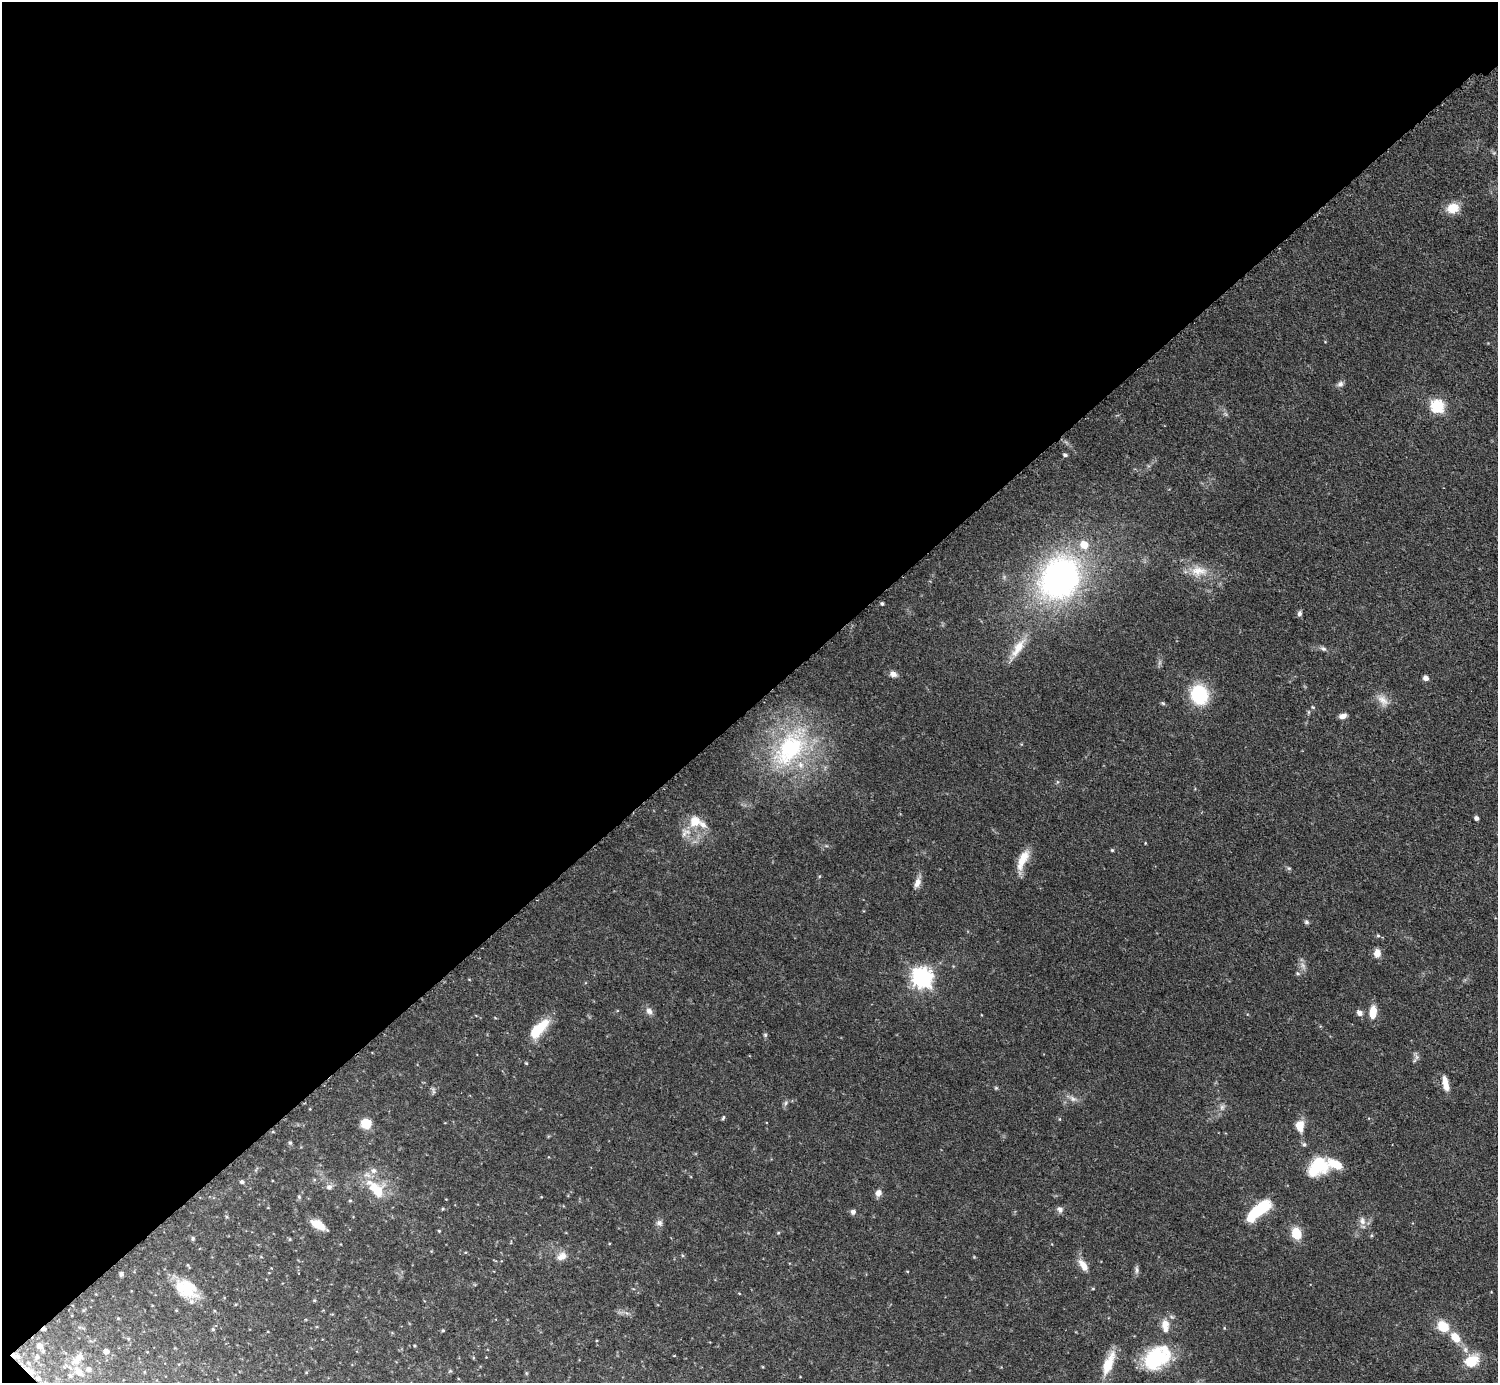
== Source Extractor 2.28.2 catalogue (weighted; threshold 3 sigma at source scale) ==
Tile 5 of 4 x 4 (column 1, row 2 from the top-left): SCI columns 45-1540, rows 3103-4483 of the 6034 x 6030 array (HDU 1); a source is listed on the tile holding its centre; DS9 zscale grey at full resolution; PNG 1500 x 1385 px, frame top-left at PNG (2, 2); no overlay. Shown black and unused: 51% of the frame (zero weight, under 3 of 5 exposures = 3% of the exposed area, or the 3 px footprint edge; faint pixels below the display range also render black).
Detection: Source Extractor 2.28.2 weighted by HDU 2 'WHT'; one run over the whole footprint, this tile lists its part. Background 0.0615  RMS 0.0038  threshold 0.017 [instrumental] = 3 sigma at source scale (4.5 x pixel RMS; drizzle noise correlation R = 1.50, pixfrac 1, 0.05/0.05 arcsec/px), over >= 5 px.
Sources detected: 109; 2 inside a brighter object's white glare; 2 cosmic-ray / hot-pixel residue — not listed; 8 inside a brighter listed object's ellipse — not listed separately; the other 97 listed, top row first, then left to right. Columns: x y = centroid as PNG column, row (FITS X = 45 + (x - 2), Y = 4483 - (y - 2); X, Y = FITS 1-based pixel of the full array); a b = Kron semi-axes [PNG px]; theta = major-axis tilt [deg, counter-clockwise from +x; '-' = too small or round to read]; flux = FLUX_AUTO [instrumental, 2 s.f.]
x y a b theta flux
1453 208 15 12 11 5.5
1340 384 8 8 - 1.3
1437 406 6 6 - 53
1065 455 5 4 - 0.78
1084 545 7 6 - 6.3
1199 571 25 13 -2 6.7
1060 578 37 31 52 120
882 603 4 3 - 0.61
1299 613 7 6 - 0.94
1018 648 29 11 59 6.4
1323 649 9 6 -35 0.97
893 674 9 6 -20 1.9
1426 678 7 6 - 1.4
1199 695 21 18 -74 19
1383 700 18 9 -45 3.4
1343 716 9 5 18 1.7
790 749 53 34 52 44
1476 818 4 4 - 1.2
695 821 14 13 - 6.3
684 834 13 6 74 1.9
1112 850 4 4 - 0.44
1023 859 30 10 65 6.4
1289 868 6 4 17 0.46
917 883 15 8 69 2.5
1306 922 7 5 -16 0.73
1378 935 5 4 - 0.5
1377 953 11 7 82 2.7
1303 965 9 5 -70 1.5
1297 973 6 4 -32 0.48
922 978 8 7 - 200
649 1011 10 8 -46 1.7
1373 1012 13 7 86 5.5
1359 1013 8 6 -35 1.6
539 1029 27 10 46 11
765 1035 6 5 - 0.54
526 1063 4 3 - 0.34
1445 1083 16 6 -79 4.1
996 1088 5 5 - 0.47
433 1091 9 4 -77 0.68
1072 1098 10 7 -45 1.6
786 1103 7 4 88 0.75
1222 1107 8 6 89 1.2
723 1118 6 3 63 0.5
366 1124 8 7 - 9.6
1300 1126 11 8 -84 5.4
290 1143 5 4 - 0.58
1304 1144 6 5 - 0.71
1318 1166 21 16 43 18
373 1171 7 7 - 1.4
242 1182 5 5 - 0.88
329 1187 8 7 - 1.4
376 1190 27 12 -47 12
878 1193 9 7 62 1.9
299 1197 5 5 - 0.52
350 1201 5 3 - 0.35
442 1209 4 3 - 0.35
1060 1209 8 8 - 1.3
1259 1210 25 9 39 21
853 1212 7 6 - 1.1
226 1217 5 4 - 0.47
1362 1221 11 7 -76 1.9
659 1223 9 8 - 1.4
318 1225 15 7 -29 6.7
439 1231 4 4 - 0.34
778 1233 5 4 - 0.38
1296 1233 11 9 -73 8
193 1238 6 4 89 0.6
290 1239 5 3 - 0.37
562 1256 13 9 31 3
1083 1265 16 8 -57 3.5
1137 1270 10 5 -90 1.1
907 1271 4 3 - 0.28
121 1274 5 4 - 0.99
187 1289 30 20 -26 13
314 1300 5 4 - 0.39
118 1318 5 3 - 0.34
1165 1324 12 10 -85 3.6
1443 1326 10 8 -40 9.9
213 1329 5 4 - 0.49
443 1330 4 4 - 0.41
1455 1337 14 9 -49 5.3
128 1339 4 4 - 0.41
40 1346 5 5 - 2.4
414 1346 3 3 - 0.38
1465 1350 9 6 -88 1.4
43 1351 5 4 - 0.49
106 1351 5 5 - 1.8
14 1355 7 5 -35 1.7
37 1357 6 5 - 0.79
75 1361 13 11 13 3.7
1471 1361 16 11 32 9.3
1109 1363 32 11 68 8.1
1152 1364 28 22 -61 12
88 1369 6 6 - 1.3
80 1373 13 9 -59 3.3
70 1376 6 5 - 0.82
38 1378 7 6 - 1.5
Overlapping masked pixels (flux is a lower limit): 2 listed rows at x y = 14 1355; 38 1378
Unlisted compact peaks at least as high as the median listed source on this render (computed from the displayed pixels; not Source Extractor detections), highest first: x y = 1313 707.